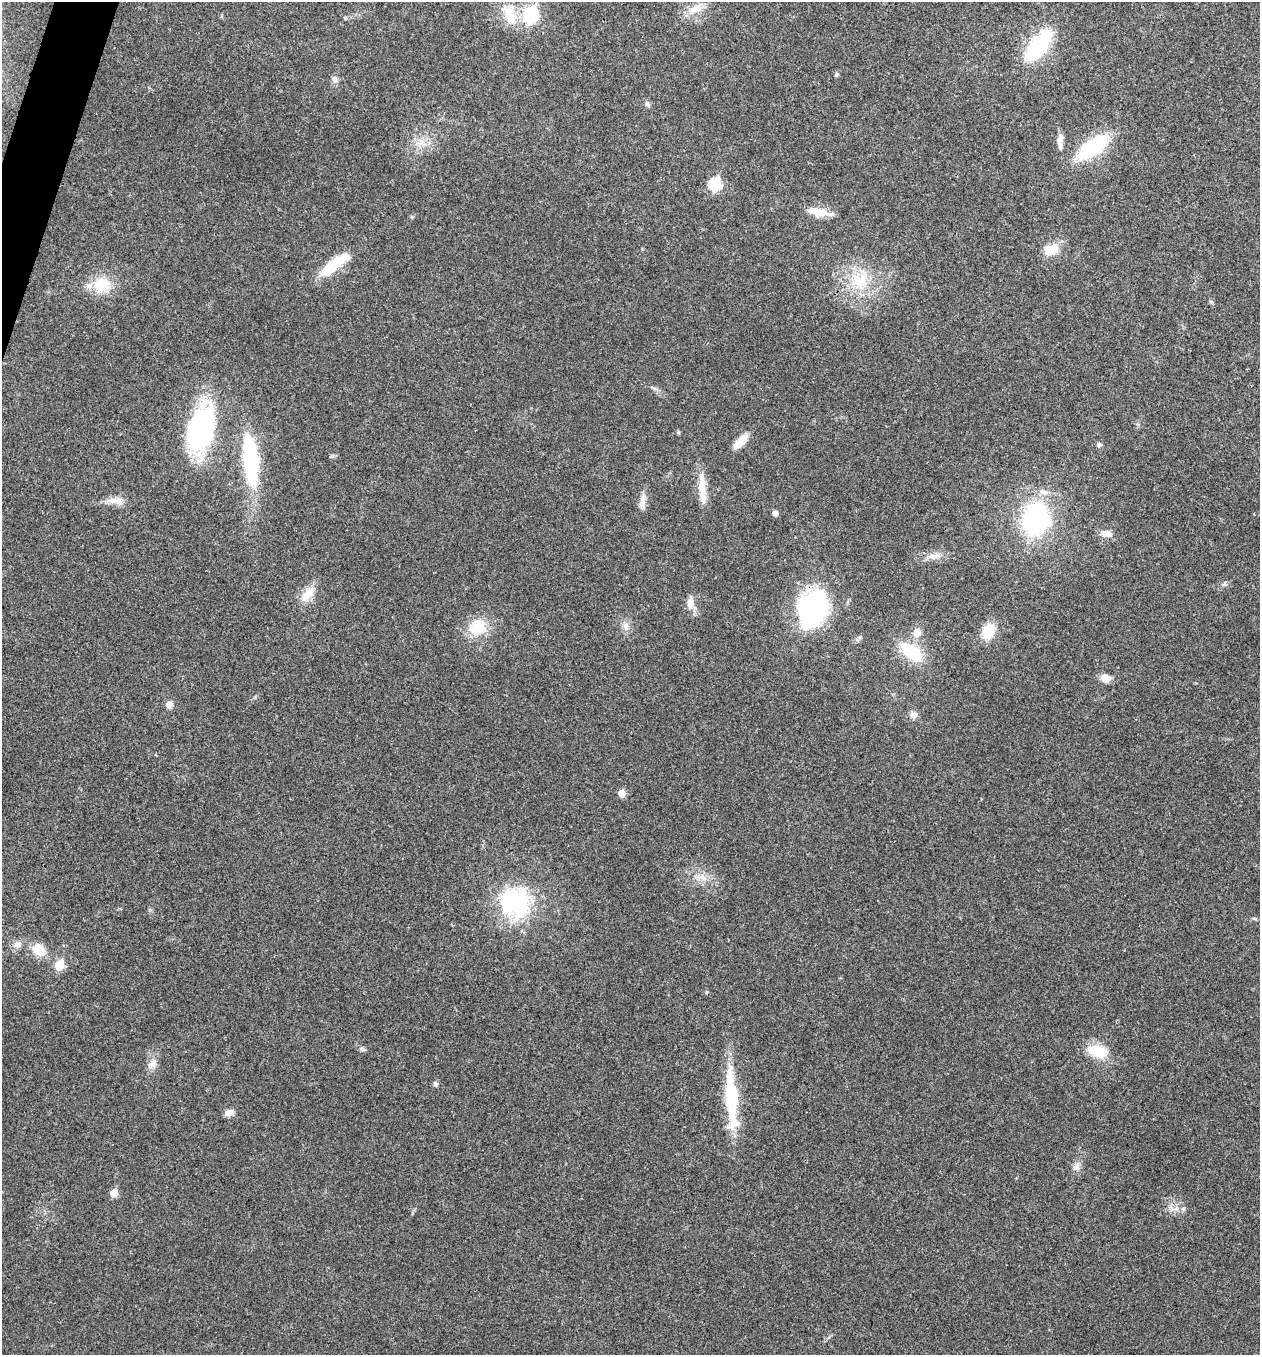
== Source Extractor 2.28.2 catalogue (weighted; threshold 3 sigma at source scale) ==
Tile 11 of 4 x 4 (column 3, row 3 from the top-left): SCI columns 2651-3908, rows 1359-2711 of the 5433 x 5419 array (HDU 1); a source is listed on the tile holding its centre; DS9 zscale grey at full resolution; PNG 1262 x 1357 px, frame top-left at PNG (2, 2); no overlay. Shown black and unused: <1% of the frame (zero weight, under 3 of 4 exposures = <1% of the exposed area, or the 3 px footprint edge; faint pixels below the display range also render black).
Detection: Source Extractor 2.28.2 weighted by HDU 2 'WHT'; one run over the whole footprint, this tile lists its part. Background 0.0239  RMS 0.0041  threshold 0.0183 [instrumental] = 3 sigma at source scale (4.5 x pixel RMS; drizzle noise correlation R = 1.50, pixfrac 1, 0.05/0.05 arcsec/px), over >= 5 px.
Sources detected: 59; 2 inside a brighter object's white glare — not listed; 3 inside a brighter listed object's ellipse — not listed separately; the other 54 listed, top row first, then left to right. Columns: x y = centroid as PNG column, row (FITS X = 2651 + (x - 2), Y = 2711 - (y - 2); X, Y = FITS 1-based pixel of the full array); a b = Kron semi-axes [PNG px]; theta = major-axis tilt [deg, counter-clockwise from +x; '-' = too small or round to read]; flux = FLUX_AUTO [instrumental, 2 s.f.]
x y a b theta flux
696 9 19 11 20 5.6
510 14 32 16 -70 11
531 15 8 7 - 54
1039 46 34 15 53 36
836 75 6 5 - 0.65
335 79 10 8 -76 1.5
648 104 10 5 -54 0.99
1060 141 22 6 88 3
420 143 12 7 25 3.2
1093 147 32 14 37 33
715 184 7 6 - 30
822 213 18 12 6 5.5
1051 249 20 13 13 7
334 264 39 11 38 16
860 281 27 24 -8 17
102 285 24 21 26 12
200 430 47 26 75 67
740 442 20 8 44 5.8
1099 445 7 5 -78 0.89
250 459 50 14 -84 47
702 488 44 9 -87 7.4
1043 492 13 8 -12 2.8
113 500 20 8 -5 3.7
642 501 23 7 82 3.1
775 513 6 6 - 1.4
1035 519 28 20 75 59
1106 533 16 9 -4 3.2
934 556 19 8 11 3.5
1224 584 7 5 42 0.85
307 594 24 11 54 6.2
690 602 17 8 86 3.7
812 608 29 25 68 71
626 626 12 7 -75 2.4
477 627 24 20 27 12
988 631 14 11 61 11
917 633 11 9 65 3.6
860 637 7 4 18 0.72
911 652 31 16 -38 17
1105 678 11 10 - 3.2
169 704 8 7 - 2.5
914 715 10 9 - 2.2
622 793 5 5 - 5.4
514 902 38 36 -38 41
17 944 12 8 4 2.5
39 950 14 10 -34 8.1
59 966 6 6 - 13
1098 1051 25 14 -17 12
153 1064 13 9 57 3
435 1084 7 6 - 0.97
731 1095 65 16 -87 27
229 1112 10 7 20 2.7
1076 1167 12 8 38 2
114 1193 5 5 - 6.7
1183 1209 6 5 - 0.83
Unlisted compact peaks at least as high as the median listed source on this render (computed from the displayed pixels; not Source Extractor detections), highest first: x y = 362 1048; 1211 302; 706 992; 345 18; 678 433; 333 456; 255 697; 654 388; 412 217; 702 877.